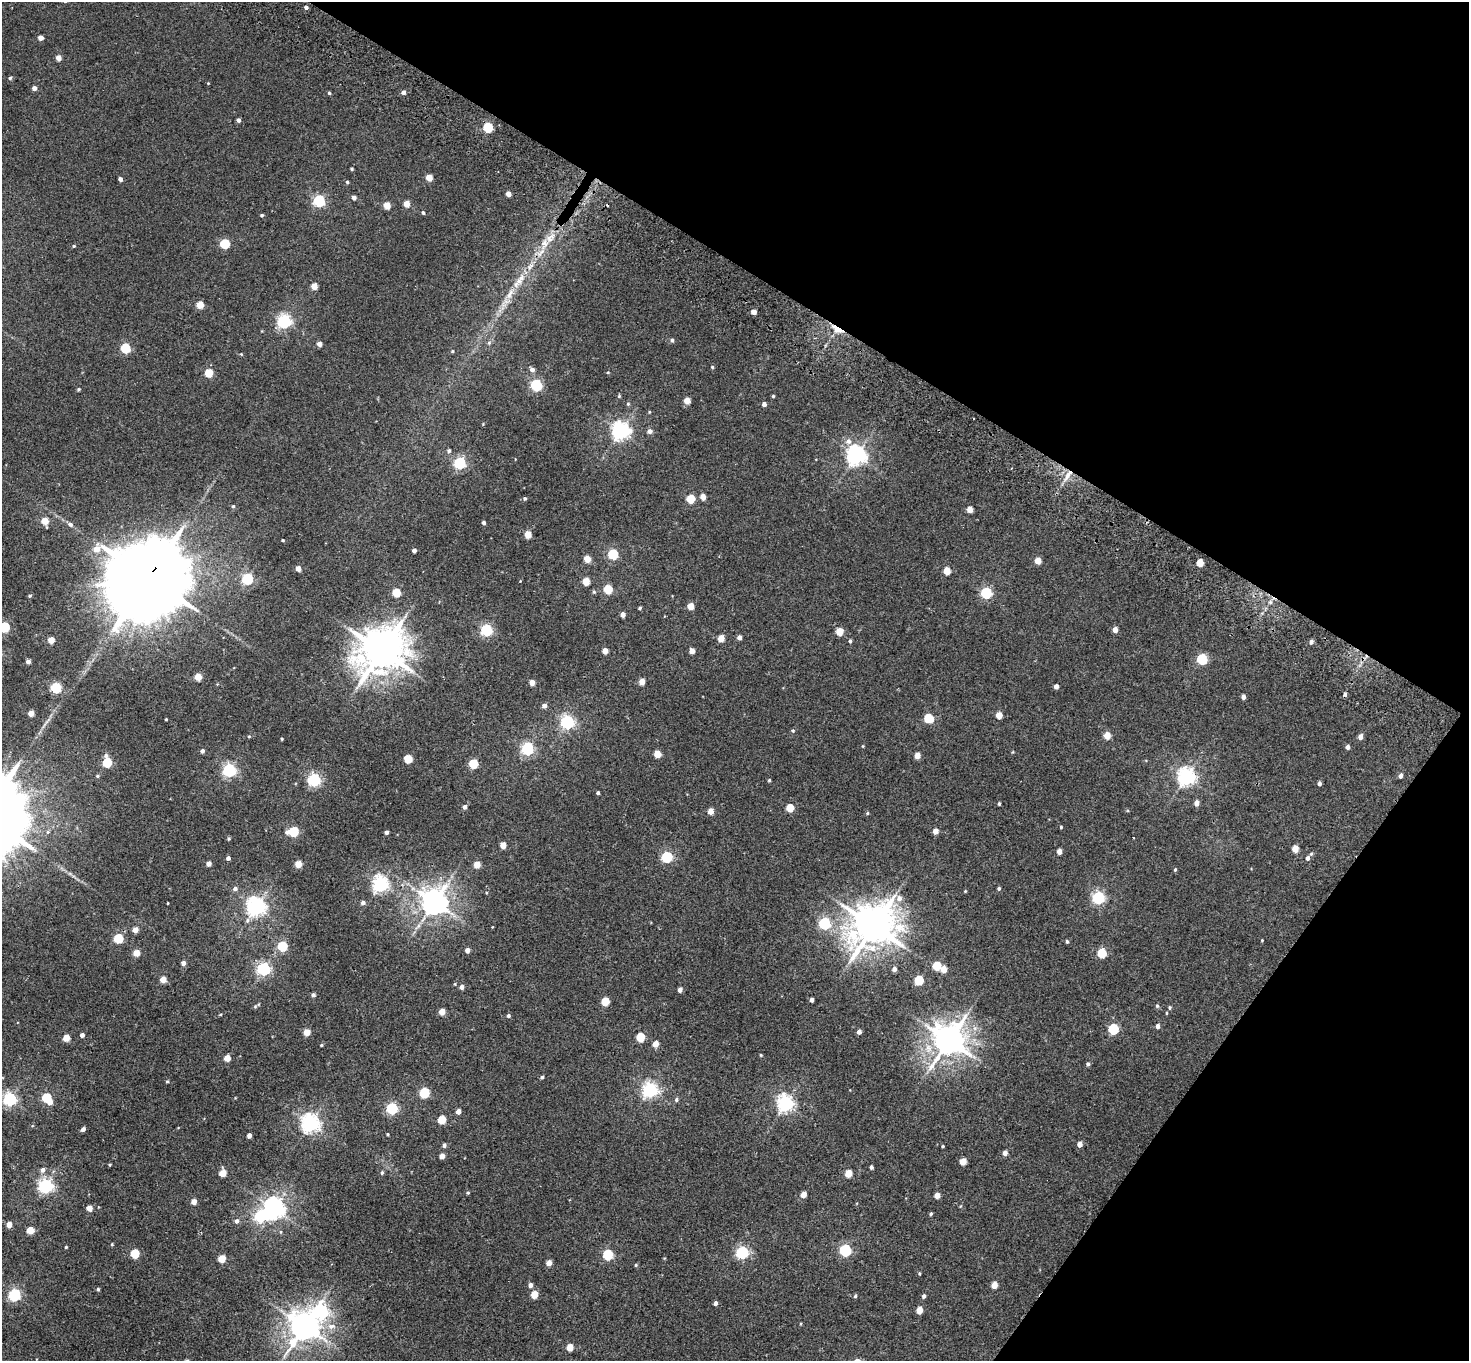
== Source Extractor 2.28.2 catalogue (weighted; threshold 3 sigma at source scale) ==
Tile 8 of 4 x 4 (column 4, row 2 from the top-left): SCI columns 4437-5903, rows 2921-4279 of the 5943 x 5978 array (HDU 1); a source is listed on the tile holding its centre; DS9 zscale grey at full resolution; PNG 1471 x 1363 px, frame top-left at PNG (2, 2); no overlay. Shown black and unused: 29% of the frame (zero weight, under 2 of 3 exposures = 3% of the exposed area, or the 3 px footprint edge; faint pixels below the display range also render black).
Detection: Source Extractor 2.28.2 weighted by HDU 2 'WHT'; one run over the whole footprint, this tile lists its part. Background 0.0289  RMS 0.0064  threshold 0.0289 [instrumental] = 3 sigma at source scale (4.5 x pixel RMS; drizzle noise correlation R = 1.50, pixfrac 1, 0.05/0.05 arcsec/px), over >= 5 px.
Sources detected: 269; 2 cosmic-ray / hot-pixel residue — not listed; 2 inside a brighter listed object's ellipse — not listed separately; the other 265 listed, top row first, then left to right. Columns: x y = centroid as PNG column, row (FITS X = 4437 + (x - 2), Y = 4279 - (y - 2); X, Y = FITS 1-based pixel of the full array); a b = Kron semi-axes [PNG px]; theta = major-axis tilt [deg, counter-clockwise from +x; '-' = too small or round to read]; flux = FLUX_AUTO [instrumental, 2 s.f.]
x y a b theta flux
306 7 4 4 - 1.8
41 38 4 4 - 4.2
58 58 4 4 - 5.4
10 78 4 4 - 0.98
208 83 3 3 - 0.39
34 88 4 4 - 3.1
403 92 4 4 - 2.4
329 93 4 4 - 0.77
238 120 4 3 - 1.9
488 127 5 5 - 38
352 169 3 3 - 0.8
429 178 4 4 - 9.2
120 179 4 4 - 2.1
347 182 4 4 - 0.77
508 194 4 4 - 3.9
354 198 4 4 - 2
319 201 5 5 - 70
406 204 4 4 - 6.9
387 205 5 4 - 10
423 213 4 3 - 1
262 215 4 3 - 0.87
550 238 15 10 41 6.3
225 244 5 5 - 35
74 246 5 4 - 0.66
541 253 16 5 51 4.3
518 281 22 8 50 7.6
314 286 4 4 - 7.7
200 305 5 4 - 13
754 312 4 4 - 5
284 321 6 5 - 130
837 329 16 7 -31 5.2
672 340 5 4 - 1.2
489 343 5 5 - 0.97
319 344 4 4 - 3.3
125 348 5 5 - 33
452 351 4 3 - 0.55
241 354 4 3 - 0.48
712 367 4 4 - 0.7
532 369 6 5 - 2.1
608 372 4 3 - 0.44
209 373 5 5 - 20
536 385 5 5 - 75
78 389 4 4 - 0.7
619 396 4 4 - 0.64
773 396 3 3 - 0.65
687 401 4 4 - 7.9
628 404 5 4 - 0.73
764 404 4 4 - 2.1
620 431 6 6 - 250
650 431 6 5 - 2.4
848 441 8 7 - 2.8
449 451 5 5 - 1.1
856 455 7 6 - 300
460 463 5 5 - 79
1068 475 16 5 57 4.5
703 497 5 4 - 5.7
525 498 5 4 - 0.83
690 499 5 5 - 19
233 506 4 4 - 0.9
970 510 4 4 - 6.2
45 521 5 4 - 11
483 523 4 4 - 1.5
70 524 7 5 -29 1.6
528 534 5 4 - 11
283 540 3 2 - 0.62
414 550 4 4 - 1.9
613 554 5 5 - 43
587 559 5 4 - 9.7
1038 561 5 4 - 7.7
1200 562 5 4 - 11
298 568 4 4 - 4.6
947 571 5 4 - 12
148 578 24 20 41 10000
247 579 5 5 - 60
586 581 5 4 - 11
608 589 5 5 - 24
594 592 6 4 -89 0.87
396 593 5 5 - 20
986 593 5 5 - 58
30 596 5 4 - 0.74
691 606 4 4 - 8.8
640 608 4 3 - 0.95
623 614 4 4 - 3.6
4 627 5 5 - 41
1115 629 4 4 - 4.1
486 630 5 5 - 78
839 631 5 5 - 13
739 637 4 4 - 2.6
721 638 4 4 - 10
51 640 4 4 - 9.1
850 641 4 4 - 0.92
1311 642 5 4 - 1.9
382 651 14 12 35 2000
605 651 4 4 - 5.7
692 651 4 4 - 5.5
1202 659 5 5 - 43
28 662 4 4 - 2.5
198 677 4 4 - 11
532 682 4 4 - 5.8
642 682 5 4 - 6.3
1056 686 4 4 - 2.7
56 688 5 5 - 54
1243 697 4 4 - 2.4
544 706 5 4 - 2.5
31 713 4 4 - 5.5
999 715 5 4 - 7.2
928 718 6 5 - 24
166 719 3 2 - 0.49
567 722 6 5 - 130
793 731 5 5 - 0.87
1107 735 5 4 - 9.7
249 736 4 4 - 0.53
1360 737 5 4 - 3.1
282 739 3 2 - 0.63
863 746 5 3 - 0.47
1348 747 5 4 - 1.9
527 749 5 5 - 87
202 751 4 4 - 1.7
657 754 5 4 - 11
106 755 6 5 - 1.7
917 756 5 4 - 6.3
408 759 5 5 - 20
107 762 5 5 - 30
473 764 5 5 - 27
229 770 5 5 - 110
97 776 5 4 - 0.79
1401 776 5 4 - 2
1186 777 7 6 - 240
314 780 5 5 - 110
769 780 4 3 - 0.64
1319 783 4 4 - 1.6
598 793 3 3 - 1.1
1196 803 5 4 - 3.6
999 804 3 3 - 0.74
464 807 4 4 - 2.1
790 808 5 5 - 16
711 811 5 4 - 6.2
867 813 4 4 - 0.65
1061 827 4 4 - 0.59
935 831 5 4 - 5.1
293 832 6 5 - 39
386 832 4 3 - 1.7
503 845 4 4 - 7.3
1295 849 5 4 - 9
1059 851 4 4 - 4.4
667 857 5 5 - 60
228 858 4 4 - 1.9
1308 858 6 5 - 1.9
208 864 4 4 - 3.5
298 864 4 4 - 10
477 864 5 4 - 10
1175 870 4 3 - 0.73
380 884 6 6 - 180
999 888 4 4 - 0.91
235 889 6 5 - 1.7
965 891 4 4 - 0.5
899 898 7 7 - 3.1
1098 898 6 5 - 87
363 902 5 5 - 1.8
434 902 8 8 - 720
168 903 3 2 - 0.33
256 907 6 6 - 280
824 923 5 5 - 72
873 926 13 11 40 1900
135 930 4 4 - 6.2
118 938 5 5 - 33
1262 940 3 3 - 0.42
1067 942 5 3 - 0.84
282 946 5 5 - 37
467 950 4 4 - 3.1
136 953 5 4 - 9.2
1102 953 5 5 - 29
183 963 4 4 - 2.4
937 966 5 5 - 19
263 969 5 5 - 110
894 969 5 5 - 2.1
943 969 5 5 - 6.7
163 980 4 4 - 8.8
919 980 5 5 - 29
455 984 5 3 - 0.49
462 987 4 4 - 2.8
680 990 4 4 - 2.7
313 995 4 4 - 1.7
811 1000 4 3 - 2.1
605 1001 5 5 - 18
255 1006 6 4 1 0.73
1157 1006 5 4 - 0.82
1169 1008 5 5 - 0.85
442 1012 5 4 - 8.5
1166 1013 4 3 - 0.51
508 1016 5 4 - 1.1
1158 1026 5 4 - 2
1113 1029 6 5 - 43
307 1032 4 4 - 8.8
859 1032 4 4 - 2.2
82 1035 4 4 - 2.2
640 1037 5 5 - 23
66 1038 4 4 - 9.9
949 1040 10 9 - 1100
655 1044 5 4 - 6.6
321 1045 4 3 - 0.53
761 1055 4 3 - 0.57
227 1058 4 4 - 8.9
1088 1064 5 4 - 1.1
542 1077 4 4 - 1
167 1081 4 4 - 0.66
650 1090 6 6 - 160
424 1093 5 5 - 40
46 1098 5 5 - 31
9 1099 5 5 - 120
676 1100 6 5 - 1.1
50 1102 5 4 - 3.6
785 1103 6 6 - 200
392 1108 5 5 - 67
458 1111 4 4 - 3.8
442 1120 5 5 - 19
310 1123 6 6 - 270
83 1129 4 4 - 2.1
387 1134 4 3 - 0.51
249 1136 4 4 - 3
1080 1144 5 4 - 3.8
444 1145 5 4 - 1.4
943 1146 3 3 - 0.61
1005 1153 5 4 - 3
442 1156 4 4 - 4.8
963 1162 5 4 - 9.6
871 1167 4 3 - 1.4
43 1170 6 5 - 2.6
223 1173 5 5 - 12
382 1173 5 4 - 0.81
848 1174 5 4 - 11
45 1186 6 6 - 150
468 1193 4 4 - 0.68
803 1194 5 4 - 6.6
937 1195 4 4 - 5.1
194 1202 4 4 - 5
89 1208 4 4 - 6.3
274 1208 7 7 - 370
931 1214 4 3 - 0.84
260 1216 6 6 - 68
237 1221 6 5 - 1.8
9 1225 4 4 - 5.7
30 1230 5 4 - 13
112 1244 4 3 - 0.58
66 1247 3 3 - 0.52
845 1250 6 5 - 74
742 1252 6 5 - 91
135 1254 5 5 - 23
608 1255 5 5 - 44
222 1259 5 4 - 14
549 1263 5 4 - 4.6
636 1265 4 4 - 0.68
530 1285 5 5 - 2.3
994 1285 5 4 - 7.8
98 1289 4 4 - 0.75
14 1295 6 5 - 80
534 1295 5 4 - 12
855 1296 4 4 - 0.79
924 1296 4 4 - 1.4
715 1303 4 4 - 2
919 1310 5 4 - 9
322 1312 8 8 - 80
304 1326 10 8 57 950
331 1326 11 7 14 3.8
570 1347 5 4 - 10
Overlapping masked pixels (flux is a lower limit): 3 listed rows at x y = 837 329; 1068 475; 148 578
Isophote crosses this tile's border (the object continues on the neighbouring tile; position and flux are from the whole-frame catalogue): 1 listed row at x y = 4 627